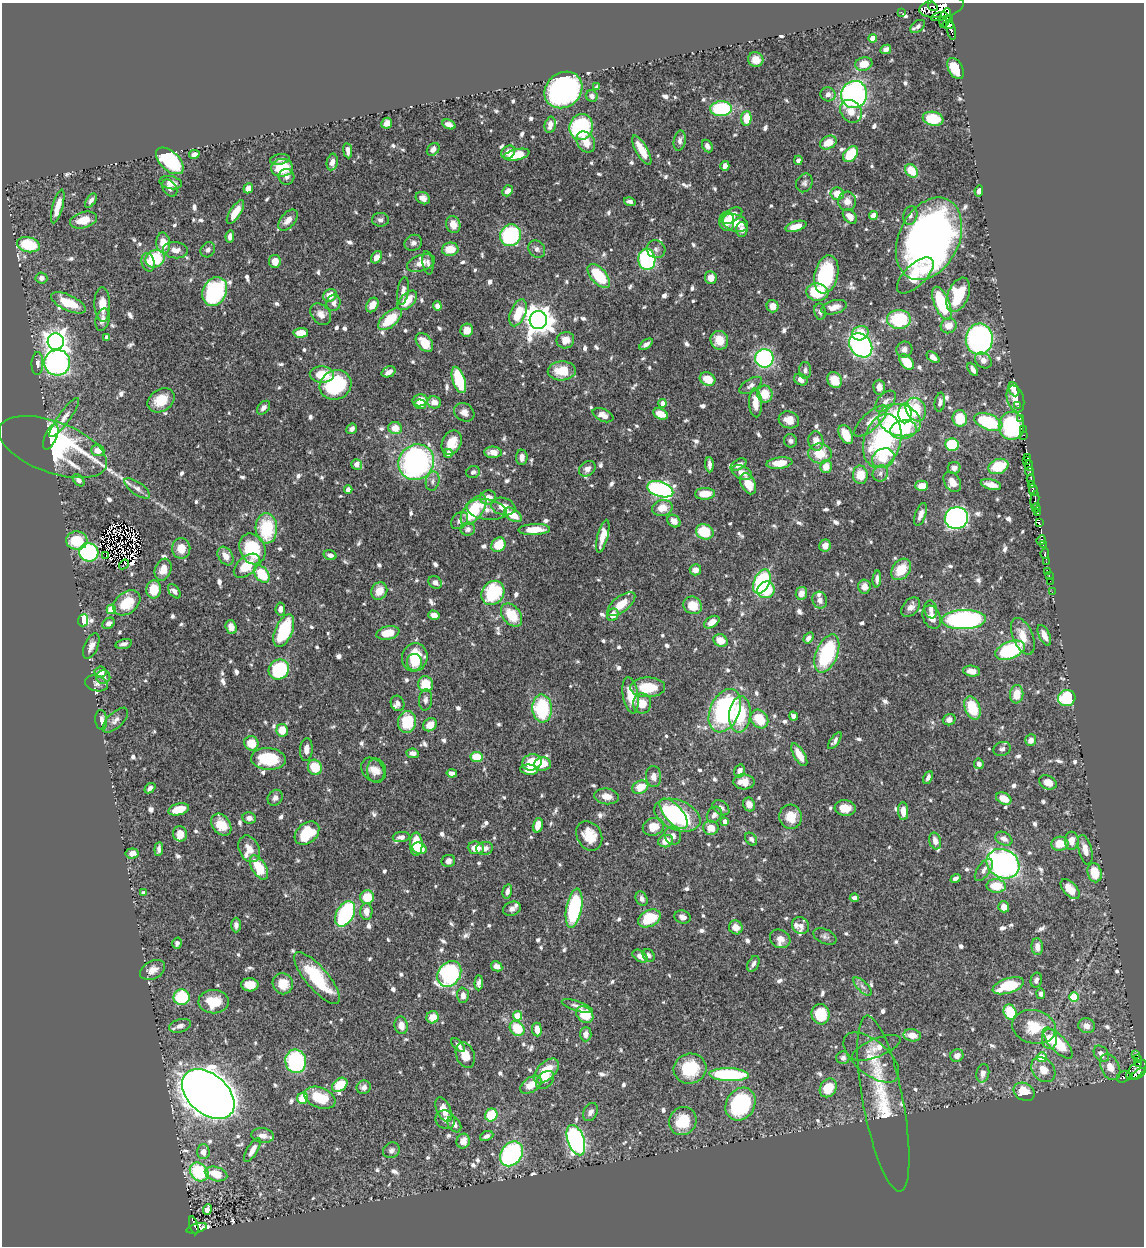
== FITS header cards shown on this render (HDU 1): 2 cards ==
NAXIS1  =                 1142
NAXIS2  =                 1244

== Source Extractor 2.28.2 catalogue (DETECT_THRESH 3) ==
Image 1142 x 1244 px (HDU 1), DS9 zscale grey, 1 PNG px = 1 image px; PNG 1146 x 1248 px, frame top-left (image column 1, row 1244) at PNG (2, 3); each listed source drawn as its Kron ellipse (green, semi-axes under 4 px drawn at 4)
Background 0.883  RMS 0.016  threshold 0.0488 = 3 sigma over >= 5 px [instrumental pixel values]
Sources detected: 923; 7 with non-positive FLUX_AUTO (blend fragments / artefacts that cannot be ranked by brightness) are neither listed nor drawn; of the other 916, the 500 brightest by FLUX_AUTO listed and drawn (416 fainter detections omitted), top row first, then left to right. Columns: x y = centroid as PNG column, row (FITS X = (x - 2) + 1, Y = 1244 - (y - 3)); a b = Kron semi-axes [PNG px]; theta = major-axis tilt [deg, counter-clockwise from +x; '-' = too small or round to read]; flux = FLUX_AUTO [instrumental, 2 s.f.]
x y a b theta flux
933 7 5 2 - 190
942 7 22 10 10 2000
901 12 2 2 - 5.3
939 17 8 4 15 280
945 18 10 5 75 830
949 19 4 3 - 200
948 25 6 4 -5 280
918 26 8 5 37 4
951 30 10 3 -77 230
873 38 4 4 - 16
886 49 6 4 28 5
756 60 8 7 - 10
864 64 8 6 14 18
956 68 11 7 -60 31
597 87 4 4 - 4
563 90 20 17 39 370
828 94 8 7 - 5.4
854 95 14 13 - 320
592 96 6 5 - 5
721 109 11 7 1 87
851 111 12 10 -53 12
746 118 7 5 87 24
933 119 10 7 -11 41
387 123 5 5 - 8.4
449 124 7 4 -24 6.1
550 125 8 5 77 7
581 127 13 11 69 140
680 141 10 6 78 5
586 142 11 8 -56 12
828 142 9 6 27 18
707 146 7 5 -62 5
433 149 7 5 45 5.2
642 150 16 6 -60 20
348 151 8 3 -83 4.9
508 152 7 6 - 8.7
194 154 5 4 - 5.3
851 154 9 6 50 39
517 155 13 5 12 26
280 159 10 5 8 3.9
798 160 4 4 - 4.6
170 161 17 9 -43 100
332 162 8 5 78 6.6
725 166 5 4 - 7.1
282 168 11 9 5 44
911 171 7 5 -49 29
287 177 8 7 - 4.5
171 183 11 6 -11 8
804 183 9 8 - 4.1
170 188 9 6 -56 4.9
248 188 5 4 - 11
508 191 6 5 - 7.5
979 191 5 4 - 4.1
837 194 7 6 - 17
423 198 7 5 -28 8.9
91 201 8 4 56 4.2
847 201 9 9 - 9.7
630 202 6 4 -16 4.6
58 206 17 5 75 18
235 212 13 5 57 14
910 215 9 7 78 4.2
732 216 12 6 33 12
850 216 8 6 -49 11
873 216 4 4 - 15
84 220 14 8 16 20
288 220 12 7 50 9.2
380 220 8 7 - 4
727 221 9 7 89 14
735 223 13 8 -19 21
453 225 9 7 -70 12
796 226 11 5 16 11
742 229 7 5 -87 8
510 235 11 10 - 120
230 236 6 4 83 5.9
929 239 43 30 64 610
163 243 10 7 -83 20
413 243 9 7 31 4.7
28 245 11 7 -13 50
450 249 8 6 8 19
537 249 9 7 -52 4.6
656 249 9 9 - 5.5
175 250 12 8 -6 9.5
208 250 8 6 55 4.6
376 257 7 5 56 8.3
155 259 10 8 31 50
647 259 10 8 -85 150
275 261 6 6 - 14
148 262 9 6 -75 6.8
421 263 14 8 19 12
428 263 12 5 -82 4.1
826 274 19 11 77 90
915 275 23 10 44 32
599 276 14 7 -48 56
41 278 6 5 - 5.7
711 278 6 6 - 8.6
215 291 15 11 63 150
403 291 14 5 81 7.3
817 292 11 8 -7 52
330 295 7 6 - 15
958 295 18 10 67 45
407 300 12 7 44 23
68 303 19 7 -25 34
334 303 8 7 - 4.9
942 303 17 7 -68 80
102 305 17 8 -89 17
372 305 8 5 60 13
437 306 5 4 - 5.7
773 306 6 6 - 10
834 307 13 6 14 11
820 312 8 6 -79 4
518 313 14 7 69 37
321 314 12 9 -48 9.1
390 319 14 7 42 40
899 319 12 9 -1 70
102 320 11 6 76 6.5
538 320 9 9 - 1500
949 326 8 7 - 12
467 330 6 6 - 12
301 333 7 5 3 16
860 333 8 7 - 28
107 337 4 4 - 4.8
979 339 15 13 83 320
565 340 9 8 - 13
719 340 9 8 - 18
56 342 8 8 - 890
424 343 10 7 -50 22
646 344 7 4 37 4.9
861 345 13 10 -51 210
904 349 8 8 - 5.9
933 357 7 4 -39 5.3
764 358 9 9 - 190
983 360 9 7 -39 6.5
907 362 9 5 -48 30
57 363 13 13 - 290
37 364 11 6 88 5.5
973 369 7 4 -60 4.5
805 370 8 6 89 4.2
562 371 14 9 2 26
389 372 7 5 22 7.2
322 375 12 8 -4 27
708 379 8 6 -28 21
459 380 14 6 -72 65
801 380 7 5 -30 5.9
834 380 8 7 - 19
335 385 16 14 27 87
751 385 12 6 33 5.2
879 387 7 6 - 7.8
1014 389 7 5 -65 9.5
765 394 8 7 - 21
1015 399 14 8 -73 13
161 400 14 11 34 25
420 400 7 6 - 16
886 401 13 7 46 6
434 402 7 6 - 9.9
940 402 9 5 82 4.4
662 403 4 4 - 9.7
755 403 14 6 -87 18
420 404 6 5 - 12
1018 406 2 2 - 7
263 408 8 5 48 5
916 410 12 10 -66 51
464 412 10 8 -29 7.1
905 413 10 6 87 21
660 414 8 5 -24 17
603 415 11 6 -23 8.4
64 418 24 6 54 7.8
960 418 8 7 - 37
1020 418 3 2 - 14
789 420 10 8 -16 14
900 420 21 15 -15 140
871 421 21 8 42 13
988 422 15 7 -20 87
1011 426 14 13 - 86
395 428 7 6 - 16
352 429 6 5 - 5.2
903 430 13 9 9 32
1023 430 2 2 - 4
846 434 10 6 -63 21
1023 435 3 2 - 25
51 437 13 6 66 65
790 441 6 6 - 4
816 441 10 7 -80 12
882 441 28 18 74 180
452 443 13 9 64 19
952 445 7 6 - 61
53 447 57 25 -20 220
98 450 6 5 - 11
493 452 9 5 -2 11
448 453 4 4 - 8.6
820 454 12 10 -5 25
522 457 8 5 -86 7
1028 457 3 2 - 30
883 458 11 9 24 20
1027 461 4 2 - 150
416 462 18 17 - 260
779 463 13 5 7 18
357 464 6 5 - 11
709 465 7 3 -87 4.7
739 465 9 5 30 6.2
1029 465 5 3 - 150
998 466 10 7 20 44
826 467 6 5 - 14
954 468 6 6 - 5.7
587 469 9 6 39 5.9
473 472 7 6 - 4.2
1030 472 4 3 - 61
742 473 11 6 -23 8.6
880 473 8 7 - 4.4
860 475 9 7 -86 22
79 480 7 4 -50 4.6
1031 480 5 4 - 100
433 481 10 6 76 4.5
952 482 11 7 -58 11
748 484 11 7 -63 16
991 484 10 5 -13 9.8
1031 485 3 3 - 150
922 486 6 5 - 16
137 488 15 6 -35 5.6
660 489 13 7 -18 260
348 490 4 4 - 8.4
1033 490 6 3 -75 240
705 494 10 6 1 19
488 497 8 7 - 10
1035 500 8 4 82 230
503 506 12 8 -15 13
662 508 10 8 12 16
1036 508 5 4 - 250
474 510 17 9 52 60
487 510 20 10 -9 11
1037 513 4 3 - 140
921 514 12 5 70 7.6
513 515 10 5 -33 20
956 518 12 11 - 440
460 521 10 7 45 4.7
674 521 7 5 -41 8.7
1039 523 3 2 - 37
266 528 15 11 -87 66
468 529 7 6 - 4.1
534 529 16 5 2 21
705 532 9 7 -22 40
603 536 17 5 75 17
1041 540 5 3 - 84
77 541 11 9 -2 39
498 545 8 6 52 29
1043 545 4 3 - 270
825 546 6 5 - 7.6
181 548 10 9 - 16
252 549 16 12 -67 65
89 552 10 9 - 140
1045 553 5 3 - 81
330 555 7 4 -17 4.5
106 556 2 2 - 51
225 556 10 7 -57 11
1046 562 4 3 - 100
124 564 5 3 - 4.7
247 566 15 9 41 30
901 569 12 8 51 28
163 570 11 8 72 12
695 570 6 5 - 8.6
1047 571 3 2 - 5.5
262 574 10 6 -52 41
1049 575 3 2 - 22
877 579 8 4 86 4.4
762 581 13 7 66 110
1050 581 2 2 - 6.4
435 582 7 5 -35 4.4
864 587 7 6 - 7.6
154 589 9 7 83 27
766 590 9 8 - 34
174 591 8 5 -52 5.8
379 591 9 7 57 16
1052 592 2 2 - 6.1
493 593 13 10 54 76
801 593 6 5 - 9.1
820 600 8 7 - 6.6
127 603 15 10 39 32
621 604 16 8 38 22
693 605 9 8 - 24
911 607 11 7 48 7.6
111 609 4 4 - 32
280 609 6 4 84 6.3
931 609 9 6 -79 5.2
434 615 6 4 -16 8.1
511 615 13 9 -52 34
613 615 6 5 - 12
932 617 12 8 -66 11
83 620 6 5 - 56
964 620 22 9 2 250
712 622 8 5 32 10
109 623 7 5 36 4.8
231 627 7 5 -71 9.6
284 631 17 8 67 73
388 633 12 6 11 22
1044 635 11 5 -65 11
1023 636 19 10 -68 19
808 638 6 4 56 5.2
721 640 7 6 - 15
124 644 8 4 13 4.1
91 646 13 6 66 7.2
1010 650 15 8 22 110
827 653 20 10 68 100
415 657 14 13 - 42
414 662 8 7 - 16
279 669 11 9 42 88
972 671 8 5 -9 9.5
101 672 6 5 - 9.7
103 677 7 7 - 4.5
97 683 11 8 -14 4.7
425 684 8 7 - 31
648 687 17 10 1 36
1017 694 9 6 82 19
631 695 18 7 -80 26
1067 698 9 8 - 66
425 700 10 6 86 4.8
398 703 8 6 -64 5
642 703 10 9 - 17
542 708 14 9 -87 88
972 708 12 7 -69 44
725 711 23 14 66 170
740 714 18 10 85 57
793 716 5 4 - 4.6
759 719 10 8 -52 32
101 720 10 6 -85 7
115 720 16 7 44 6.7
949 720 6 5 - 5.6
407 722 11 9 79 39
430 725 7 6 - 12
282 730 6 5 - 22
1031 740 6 5 - 6.3
835 741 10 4 55 4.1
251 743 7 7 - 24
306 749 11 6 86 7.7
1002 749 9 7 19 4
413 753 6 4 -5 5.3
799 755 13 5 -60 15
476 757 6 5 - 29
268 759 17 11 -4 53
532 762 10 8 15 36
542 764 8 7 - 18
979 764 5 4 - 5.1
315 767 8 7 - 27
373 770 13 10 -50 9.3
529 770 9 5 -6 11
376 771 12 9 -84 8.1
740 771 7 5 74 6.3
452 773 5 4 - 4.2
653 776 10 7 -88 7.5
928 777 7 4 66 4.1
744 782 10 7 -2 13
1048 782 9 6 -26 11
640 787 8 6 25 20
150 788 6 4 41 4.5
607 796 12 8 -6 12
275 798 8 7 - 4.3
1004 799 8 5 -29 14
749 804 7 6 - 8.1
721 808 9 6 -35 4.7
845 808 10 8 -5 16
179 809 10 5 15 22
903 811 9 5 -86 12
674 814 19 9 -49 74
677 815 24 15 -22 130
714 815 8 7 - 5.3
791 817 12 11 - 20
249 818 7 5 -11 5.6
725 821 4 4 - 7.6
221 825 12 8 -53 24
538 825 7 5 76 13
653 827 11 8 20 18
711 828 7 7 - 14
307 833 14 9 41 53
180 834 8 7 - 11
589 836 15 12 -60 26
673 836 9 8 - 6.5
401 837 8 5 7 4.5
751 839 7 5 -52 4
1004 839 9 6 -30 6.6
666 841 7 6 - 14
935 841 8 6 -74 8.4
1072 841 9 7 -89 12
416 844 12 6 -90 37
1060 844 8 7 - 18
419 848 7 5 -23 20
476 848 8 6 -6 16
485 848 8 6 10 7
159 849 7 3 84 4.1
249 849 14 10 -66 14
1085 850 15 6 -75 11
132 853 6 5 - 6.6
448 861 7 6 - 5.2
1003 864 17 14 -29 300
259 867 13 7 -60 36
984 870 13 6 54 5.6
1095 873 10 7 -75 21
955 878 5 4 - 4.7
996 886 9 7 -4 26
1070 889 12 7 -47 17
507 891 7 4 76 5.6
144 893 4 3 - 5
367 897 7 7 - 27
642 898 7 5 -64 4.6
854 898 5 4 - 5
1004 907 5 5 - 10
574 908 20 8 79 100
512 909 9 6 20 5
366 912 8 6 -88 9.1
345 914 13 8 61 140
682 917 8 6 -18 6
649 918 12 8 27 41
236 925 7 5 89 5
801 926 9 8 - 5.5
736 927 7 6 - 11
825 936 12 7 -24 4.2
780 939 10 9 - 8.6
177 943 5 4 - 4.3
1037 947 8 6 -83 9.1
649 955 7 5 -54 4.5
640 956 8 5 -34 9.9
753 964 8 5 62 4.2
497 966 6 5 - 6.6
153 970 13 9 29 8.9
449 974 14 11 55 180
317 978 32 11 -50 68
1036 980 7 5 76 5.5
479 983 7 4 86 4.2
283 984 10 10 - 19
250 985 8 6 -1 16
862 986 12 5 -45 4.3
1008 986 16 7 18 51
1041 994 5 4 - 4.1
463 995 8 6 -88 6.6
182 997 8 7 - 61
1074 997 5 4 - 36
214 1002 15 11 1 28
577 1006 16 5 -17 5.6
1010 1012 8 6 -63 43
821 1014 10 9 - 42
585 1015 9 7 -40 30
517 1016 5 4 - 32
433 1017 6 6 - 15
401 1025 9 6 -80 10
180 1026 11 6 16 7.8
1087 1026 8 7 - 8.4
1034 1027 22 16 -14 42
517 1028 8 6 -47 33
537 1030 7 4 -85 9.5
586 1034 7 5 88 7.7
912 1035 9 6 -8 16
1049 1039 10 7 -87 16
1058 1043 20 8 -47 54
458 1045 8 4 -46 4.9
876 1048 26 9 22 15
1101 1054 9 6 -52 8.3
1136 1054 4 3 - 37
465 1055 13 9 -69 19
957 1056 7 6 - 7.2
1042 1057 5 5 - 29
843 1058 6 6 - 4.4
871 1058 33 17 -40 34
1138 1059 4 3 - 48
296 1061 12 10 -80 140
1139 1063 3 3 - 69
1110 1067 14 9 -64 13
690 1069 16 15 - 53
1043 1070 14 10 -48 15
1136 1070 13 6 44 370
546 1071 15 8 45 31
983 1073 9 6 79 7.4
1139 1074 8 4 35 350
729 1075 20 6 -2 110
1124 1077 7 5 35 32
545 1080 10 7 45 7.8
340 1085 8 6 38 31
531 1085 12 7 33 18
364 1087 7 6 - 5.4
828 1088 10 8 56 30
1024 1092 11 8 -27 25
208 1094 30 19 -41 3300
303 1098 6 5 - 36
320 1098 16 10 -21 37
741 1104 17 14 58 120
883 1104 89 20 -79 75
444 1109 13 7 -66 15
590 1112 10 6 61 5.2
491 1115 6 6 - 41
445 1120 10 9 - 8.3
683 1121 14 13 - 34
454 1124 9 6 -56 6.3
263 1135 11 7 -9 9.8
487 1136 7 4 24 4.3
576 1140 16 8 -71 330
463 1141 7 6 - 11
252 1150 13 5 59 10
391 1150 9 7 36 4.1
203 1152 7 6 - 8.8
512 1154 13 10 54 170
199 1172 10 8 -47 85
216 1174 11 7 -17 26
207 1209 5 4 - 13
194 1225 9 3 -74 55
197 1228 10 4 16 46
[416 fainter detections neither listed nor drawn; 7 non-positive-flux detections neither listed nor drawn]